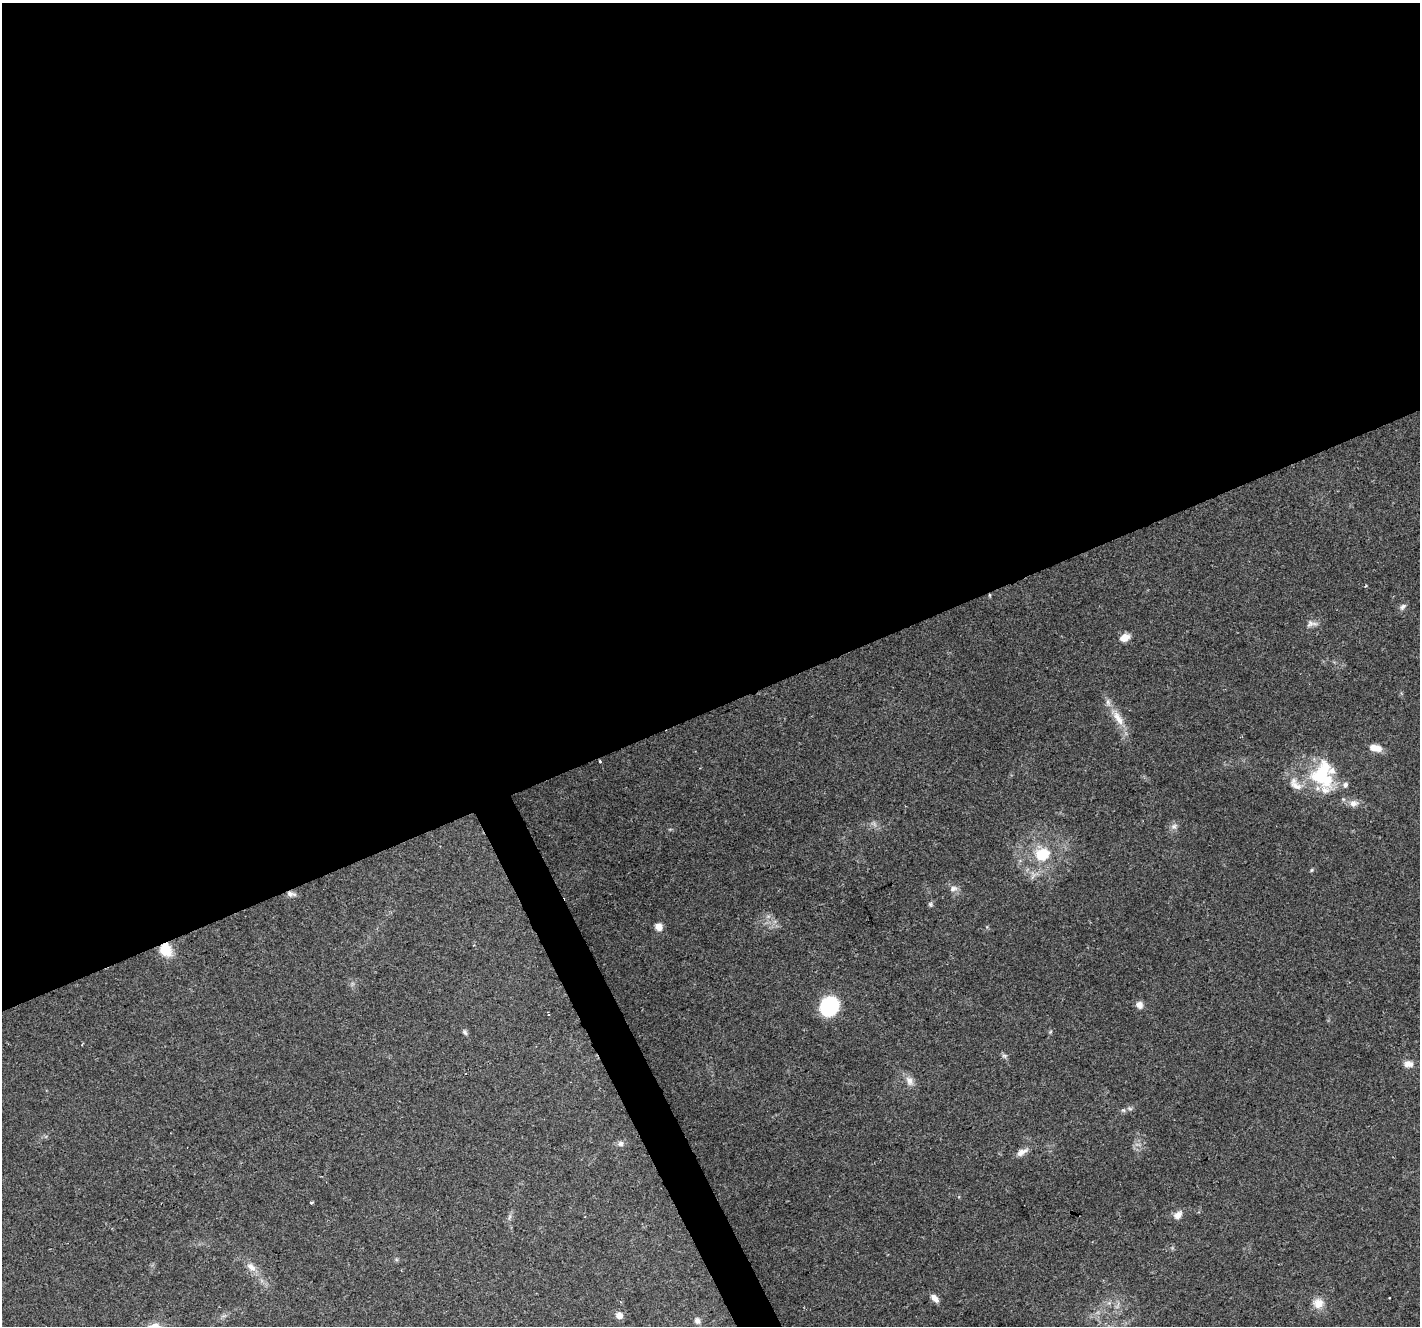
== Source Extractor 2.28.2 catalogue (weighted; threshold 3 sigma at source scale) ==
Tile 2 of 4 x 4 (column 2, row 1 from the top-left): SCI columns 1425-2842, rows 4070-5393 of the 5681 x 5542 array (HDU 1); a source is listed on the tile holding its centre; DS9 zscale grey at full resolution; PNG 1422 x 1328 px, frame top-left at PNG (2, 3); no overlay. Shown black and unused: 55% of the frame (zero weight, under 2 of 3 exposures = <1% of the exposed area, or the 3 px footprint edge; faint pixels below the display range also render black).
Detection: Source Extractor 2.28.2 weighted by HDU 2 'WHT'; one run over the whole footprint, this tile lists its part. Background 0.173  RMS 0.0078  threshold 0.0351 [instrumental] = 3 sigma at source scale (4.5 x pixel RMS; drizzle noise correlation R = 1.50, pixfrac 1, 0.0396/0.0396 arcsec/px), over >= 5 px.
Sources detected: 40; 1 inside a brighter object's white glare — not listed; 2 inside a brighter listed object's ellipse — not listed separately; the other 37 listed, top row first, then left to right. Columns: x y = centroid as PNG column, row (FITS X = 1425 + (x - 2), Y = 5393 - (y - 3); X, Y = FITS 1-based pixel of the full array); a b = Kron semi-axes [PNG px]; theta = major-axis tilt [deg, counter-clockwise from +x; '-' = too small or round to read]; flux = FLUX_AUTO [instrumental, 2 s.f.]
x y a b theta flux
1366 586 4 3 - 0.96
1403 607 11 6 45 2.5
1311 624 17 8 8 4.1
1125 638 10 8 27 7.2
1118 718 26 10 -58 13
1377 748 10 9 - 5.9
600 762 3 3 - 2.1
1321 774 37 21 63 44
1295 784 23 11 -46 9.8
1345 785 8 7 - 2.6
1354 803 12 9 2 4.8
1174 826 8 7 - 2.9
1042 854 20 18 12 25
1312 870 6 4 88 0.88
1033 876 9 3 58 2.1
953 889 11 7 24 3.5
291 894 13 6 -13 3.2
930 904 7 5 -16 1.4
659 927 8 7 - 6.3
166 950 16 13 -58 15
1140 1005 8 7 - 4.5
829 1006 18 16 49 56
465 1032 8 5 -53 1.7
1004 1056 7 4 -1 1.5
1408 1064 13 9 -5 5
909 1081 14 9 -68 5.3
1123 1110 6 4 -41 1.3
621 1143 8 8 - 3.1
1022 1152 17 7 29 5
311 1203 3 3 - 1.8
1178 1215 12 9 39 4.7
251 1267 15 9 -43 6.1
935 1298 12 6 -47 4.6
1389 1298 3 2 - 1.3
1318 1303 13 12 - 8.7
619 1315 7 7 - 5.3
697 1321 9 7 -72 2.6
Overlapping masked pixels (flux is a lower limit): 3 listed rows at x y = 600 762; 291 894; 166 950